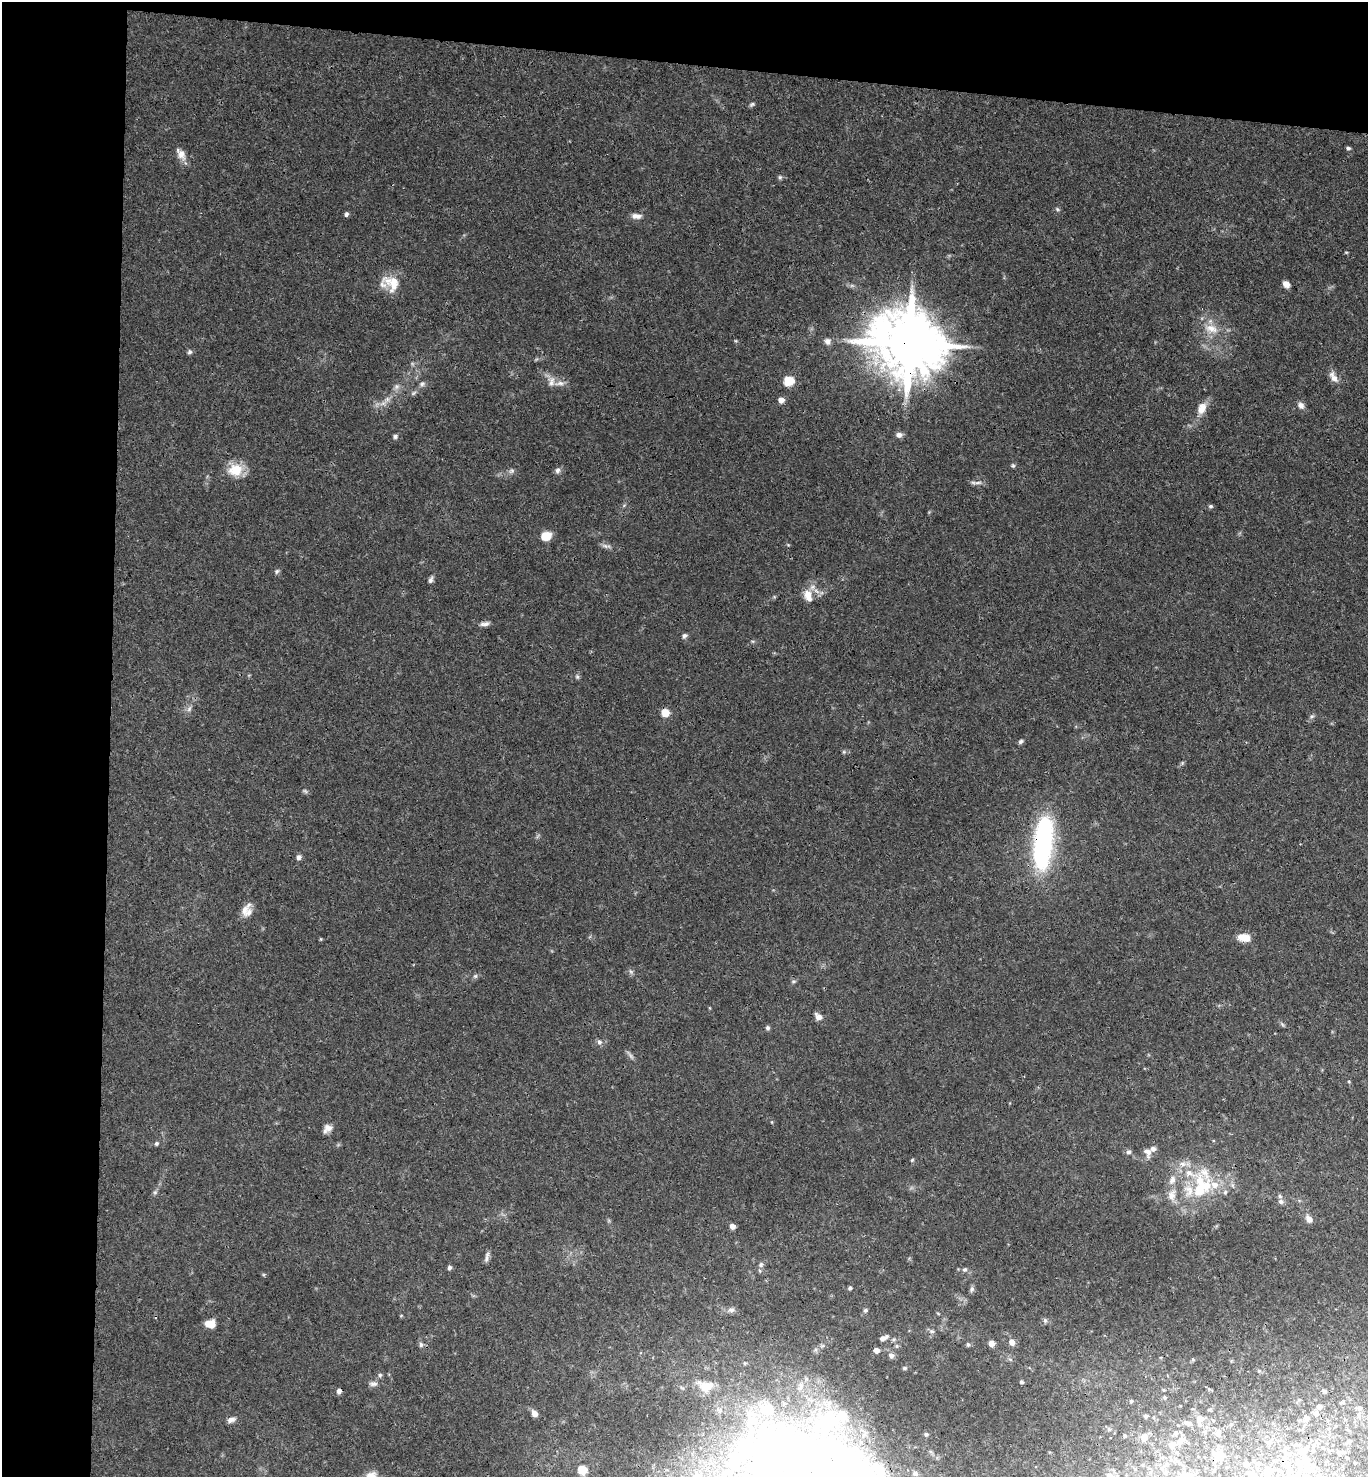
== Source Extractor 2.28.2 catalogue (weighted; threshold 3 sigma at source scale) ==
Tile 1 of 3 x 3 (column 1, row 1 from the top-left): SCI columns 160-1525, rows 2961-4435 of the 4515 x 4442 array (HDU 1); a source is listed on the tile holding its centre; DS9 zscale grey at full resolution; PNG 1370 x 1479 px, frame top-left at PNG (2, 2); no overlay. Shown black and unused: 12% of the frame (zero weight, under 3 of 4 exposures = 6% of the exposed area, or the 3 px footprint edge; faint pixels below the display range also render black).
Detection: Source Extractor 2.28.2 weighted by HDU 2 'WHT'; one run over the whole footprint, this tile lists its part. Background 0.039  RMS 0.003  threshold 0.0133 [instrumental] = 3 sigma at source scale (4.5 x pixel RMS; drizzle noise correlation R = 1.50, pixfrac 1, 0.05/0.05 arcsec/px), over >= 5 px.
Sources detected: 150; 1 too faint to see at this stretch — not listed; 20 inside a brighter listed object's ellipse — not listed separately; the other 129 listed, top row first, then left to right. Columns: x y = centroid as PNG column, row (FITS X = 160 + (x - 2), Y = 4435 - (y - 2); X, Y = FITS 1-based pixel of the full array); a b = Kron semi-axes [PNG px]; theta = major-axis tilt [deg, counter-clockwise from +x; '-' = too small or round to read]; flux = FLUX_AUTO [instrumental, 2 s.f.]
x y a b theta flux
752 104 7 4 31 0.5
1348 148 6 4 -10 0.52
181 154 15 10 -66 2.4
780 177 6 5 - 0.51
1057 209 6 4 -46 0.43
346 214 6 5 - 0.73
636 216 14 7 -2 1.6
1346 252 5 3 - 0.25
392 283 24 18 -39 6.3
1286 284 6 5 - 2.2
1211 328 21 10 -14 4.3
827 341 9 9 - 1.2
909 344 19 16 -16 2800
190 352 6 6 - 0.64
1334 378 15 9 -54 2.1
788 381 6 5 - 17
551 382 15 9 89 2
422 384 7 7 - 0.8
397 387 8 7 - 1.1
387 399 8 6 46 1.1
781 400 5 5 - 2.1
1301 405 9 7 -43 1.3
1202 408 16 10 65 3.1
899 435 8 6 -9 1.2
395 436 6 5 - 0.61
1013 465 6 4 -68 0.45
235 470 19 16 11 6
557 470 8 6 70 0.95
512 471 8 6 51 0.82
978 483 11 4 1 0.98
1210 506 6 4 -13 0.52
546 536 11 9 15 4
606 546 14 4 -8 0.96
277 571 7 6 - 0.6
431 580 8 5 65 0.83
807 595 15 11 85 3.1
485 624 13 5 9 1.2
684 636 7 5 60 0.69
577 677 6 5 - 0.51
189 709 9 4 55 0.83
665 713 9 9 - 2.6
1312 716 6 5 - 0.57
1021 741 7 5 45 0.59
844 752 6 4 -45 0.41
1182 763 6 4 72 0.41
1043 843 61 20 85 46
299 857 7 6 - 0.89
244 910 22 8 57 2.4
1244 938 14 8 -6 3.8
321 939 5 3 - 0.26
631 972 6 5 - 0.59
475 976 7 5 44 0.59
793 981 7 4 8 0.44
818 1017 10 7 -53 1.5
767 1028 5 5 - 0.61
599 1042 8 7 - 0.94
1349 1082 5 3 - 0.26
327 1128 11 9 44 1.7
156 1143 5 5 - 0.52
1147 1151 15 10 -73 2.1
1128 1152 6 6 - 0.84
912 1160 5 4 - 0.35
1189 1173 21 8 -28 4.9
1232 1185 7 4 -89 0.59
1199 1189 25 15 67 10
155 1192 6 5 - 0.55
1225 1192 6 6 - 0.64
1172 1195 16 11 78 3
1281 1201 7 6 - 0.93
1309 1219 9 6 -55 1.8
732 1226 6 5 - 1.2
486 1258 12 4 89 0.93
761 1265 7 5 87 0.68
449 1268 5 5 - 0.75
965 1269 7 6 - 0.69
850 1288 4 4 - 0.59
972 1289 8 5 70 0.7
865 1310 6 5 - 0.52
1045 1320 7 5 -70 0.59
210 1324 11 8 -3 3.3
932 1331 7 5 -20 0.61
882 1338 7 5 18 1.3
1012 1342 7 7 - 1.7
991 1343 6 6 - 1.8
421 1345 7 5 -76 0.79
968 1345 6 4 -75 0.51
876 1350 5 5 - 1.7
891 1355 7 6 - 1.2
1010 1359 6 4 -19 0.44
1193 1360 6 3 -19 0.31
904 1368 5 4 - 0.53
1259 1371 5 4 - 0.38
380 1375 6 5 - 0.58
1021 1382 4 4 - 0.55
373 1384 12 6 5 1.1
1209 1389 5 4 - 0.39
339 1391 5 5 - 1.2
1324 1391 6 4 -23 0.59
1165 1397 4 4 - 0.34
1131 1401 4 4 - 0.37
1319 1407 7 6 - 1.1
1359 1408 7 6 - 0.91
534 1413 7 5 -53 1.6
1316 1413 7 5 -23 0.95
1146 1416 5 4 - 0.47
1306 1418 7 7 - 1.1
1200 1419 12 7 84 2
231 1420 11 6 16 1.3
1189 1423 8 6 -19 0.94
1109 1429 5 5 - 0.46
1175 1433 7 6 - 0.71
1218 1433 10 6 55 0.93
926 1434 6 5 - 0.55
1125 1435 4 4 - 0.42
1144 1437 10 8 72 2.2
1349 1441 5 4 - 0.53
1269 1443 6 6 - 0.89
1172 1444 11 9 15 2
1329 1450 5 4 - 0.35
1339 1452 6 5 - 0.56
1218 1455 14 9 55 2.2
1283 1458 6 4 -90 0.54
782 1459 414 121 -47 380
1304 1461 21 11 -10 4.3
1245 1464 5 5 - 0.82
582 1470 8 7 - 5
1268 1470 11 7 11 1.4
1250 1473 8 6 -23 1.1
1109 1476 12 10 51 1.9
Overlapping masked pixels (flux is a lower limit): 3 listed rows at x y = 909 344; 1043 843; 782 1459
Isophote crosses this tile's border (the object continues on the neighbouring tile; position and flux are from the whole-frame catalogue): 2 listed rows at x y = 782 1459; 1109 1476